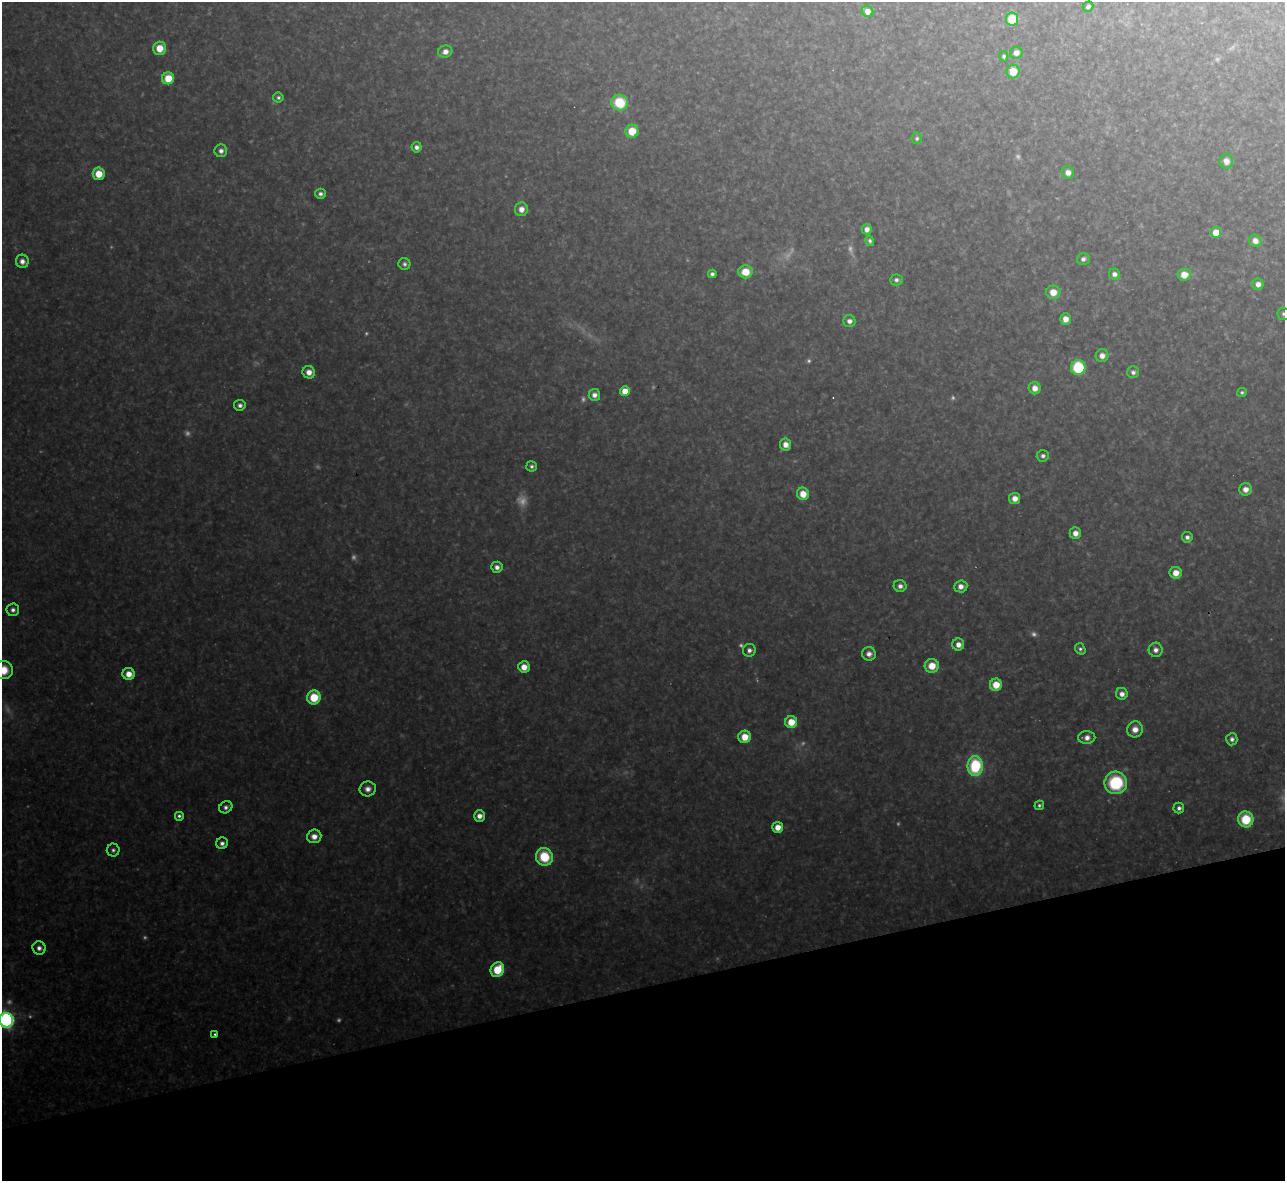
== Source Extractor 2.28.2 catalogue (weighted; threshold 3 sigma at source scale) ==
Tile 14 of 4 x 4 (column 2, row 4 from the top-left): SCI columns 1284-2566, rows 141-1319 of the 5133 x 5115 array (HDU 1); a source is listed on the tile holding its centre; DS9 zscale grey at full resolution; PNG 1287 x 1183 px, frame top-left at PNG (2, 2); each listed source drawn as its Kron ellipse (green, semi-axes under 4 px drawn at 4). Shown black and unused: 16% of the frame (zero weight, under 3 of 4 exposures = <1% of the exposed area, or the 3 px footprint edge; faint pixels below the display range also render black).
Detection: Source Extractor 2.28.2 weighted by HDU 2 'WHT'; one run over the whole footprint, this tile lists its part. Background 0.348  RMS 0.02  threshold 0.0884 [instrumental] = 3 sigma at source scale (4.5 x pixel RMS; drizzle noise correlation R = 1.50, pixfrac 1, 0.05/0.05 arcsec/px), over >= 5 px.
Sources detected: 121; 27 too faint to see at this stretch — neither listed nor drawn; the other 94 listed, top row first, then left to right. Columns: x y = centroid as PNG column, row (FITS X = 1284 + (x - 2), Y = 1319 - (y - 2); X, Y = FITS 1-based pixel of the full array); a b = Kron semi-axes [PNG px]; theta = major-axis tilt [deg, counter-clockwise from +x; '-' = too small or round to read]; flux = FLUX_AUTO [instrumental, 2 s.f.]
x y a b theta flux
1088 7 5 5 - 6
867 11 6 5 - 21
1012 19 6 6 - 74
160 48 6 6 - 42
445 52 7 6 - 16
1016 53 6 6 - 15
1004 56 5 4 - 4.3
1013 72 7 6 - 40
168 78 6 6 - 52
278 97 5 5 - 4.8
620 103 8 8 - 99
632 131 6 6 - 52
917 138 5 5 - 5.1
417 147 5 5 - 9.2
221 151 6 6 - 11
1226 161 7 6 - 17
1068 172 6 6 - 16
99 174 6 6 - 43
320 194 5 5 - 7.9
521 209 7 6 - 19
867 229 5 5 - 13
1216 232 5 5 - 34
870 241 5 4 - 5.5
1255 241 6 6 - 16
1083 259 6 5 - 8.9
22 261 6 6 - 13
404 264 6 5 - 6.4
745 272 7 6 - 43
712 274 4 4 - 7.1
1114 274 5 5 - 11
1184 275 6 5 - 33
896 280 6 5 - 7.1
1258 284 6 5 - 15
1053 292 7 6 - 32
1283 314 6 6 - 5
1065 319 5 5 - 19
849 321 6 6 - 13
1102 356 6 6 - 15
1078 367 7 7 - 170
309 372 6 6 - 19
1133 372 6 6 - 8.2
1035 388 6 6 - 19
625 391 5 5 - 38
1242 392 5 4 - 4.1
594 395 6 6 - 13
240 405 6 5 - 8.6
785 444 6 5 - 19
1043 456 6 5 - 7.6
532 466 5 5 - 6
1246 489 6 6 - 18
803 494 6 6 - 36
1015 498 5 5 - 20
1075 533 5 5 - 19
1187 537 5 5 - 9.3
497 567 6 5 - 12
1176 573 6 6 - 27
900 586 6 5 - 12
961 586 6 6 - 16
13 610 6 6 - 9.9
958 645 6 6 - 18
1080 649 6 5 - 6
749 650 6 6 - 9.7
1156 650 7 7 - 12
869 654 7 6 - 15
932 666 7 7 - 42
524 667 6 5 - 27
3 670 9 9 - 48
129 674 6 6 - 28
996 685 6 6 - 46
1122 694 6 6 - 14
314 697 7 7 - 75
791 722 6 6 - 45
1135 729 8 7 - 23
745 737 6 6 - 38
1087 738 8 6 1 14
1232 739 6 5 - 8.8
975 766 10 8 -90 170
1116 783 11 11 - 170
368 789 8 7 - 15
1039 805 5 4 - 4.8
226 807 7 5 36 8.3
1179 808 5 5 - 7.8
179 816 5 5 - 6.4
479 816 6 5 - 17
1246 819 8 7 - 88
778 827 5 5 - 27
314 836 7 7 - 20
222 843 6 5 - 8.9
113 850 6 6 - 6.6
544 857 9 8 - 95
39 948 7 6 - 11
497 970 7 6 - 76
6 1020 7 7 - 780
215 1034 3 3 - 3.9
Isophote crosses this tile's border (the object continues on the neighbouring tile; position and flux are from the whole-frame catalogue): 3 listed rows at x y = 1283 314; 3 670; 6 1020